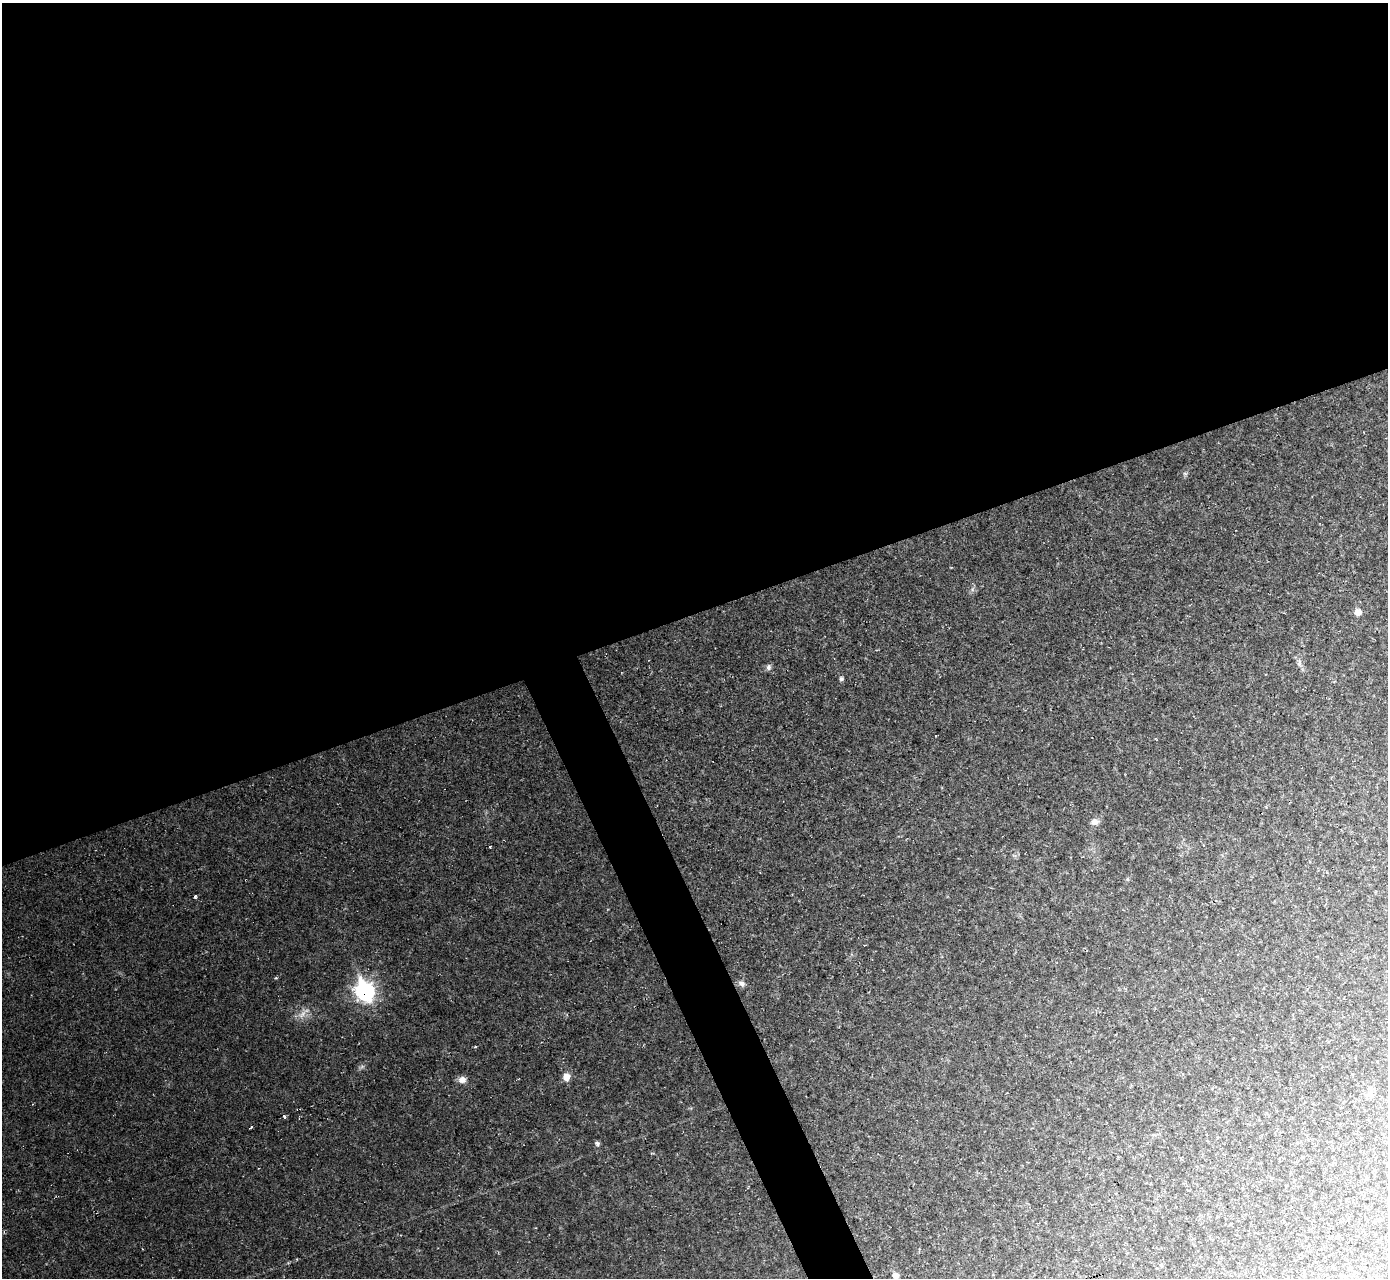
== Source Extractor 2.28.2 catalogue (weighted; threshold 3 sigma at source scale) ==
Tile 2 of 4 x 4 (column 2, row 1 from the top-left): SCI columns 1387-2772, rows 3976-5251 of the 5545 x 5530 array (HDU 1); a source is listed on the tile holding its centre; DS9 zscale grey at full resolution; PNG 1390 x 1280 px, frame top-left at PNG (2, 3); no overlay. Shown black and unused: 50% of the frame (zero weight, under 2 of 3 exposures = <1% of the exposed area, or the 3 px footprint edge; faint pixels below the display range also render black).
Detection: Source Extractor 2.28.2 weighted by HDU 2 'WHT'; one run over the whole footprint, this tile lists its part. Background 0.0366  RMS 0.0071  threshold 0.0319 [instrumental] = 3 sigma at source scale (4.5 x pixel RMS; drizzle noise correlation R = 1.50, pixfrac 1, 0.05/0.05 arcsec/px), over >= 5 px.
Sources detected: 21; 1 too faint to see at this stretch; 1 cosmic-ray / hot-pixel residue — not listed; the other 19 listed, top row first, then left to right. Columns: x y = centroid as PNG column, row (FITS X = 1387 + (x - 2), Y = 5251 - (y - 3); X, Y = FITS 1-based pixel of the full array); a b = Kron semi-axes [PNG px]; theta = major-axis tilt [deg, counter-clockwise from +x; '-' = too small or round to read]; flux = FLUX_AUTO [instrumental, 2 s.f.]
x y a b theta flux
972 589 7 4 88 1.6
1358 612 7 7 - 5
1299 663 13 6 88 2.8
769 667 9 6 69 2.1
841 679 6 6 - 1.4
1094 822 9 8 - 4.2
490 847 3 3 - 1.3
1127 879 6 3 -70 0.79
195 896 4 3 - 1.5
742 983 11 7 -24 2.8
365 991 10 9 - 220
302 1014 18 8 47 5.9
566 1077 8 7 - 6.5
462 1080 10 8 6 4.3
1370 1095 10 6 50 2.7
284 1116 4 3 - 3.6
250 1128 4 2 - 1
597 1143 6 6 - 1.6
895 1275 8 6 -52 4
Overlapping masked pixels (flux is a lower limit): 1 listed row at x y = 365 991
Isophote crosses this tile's border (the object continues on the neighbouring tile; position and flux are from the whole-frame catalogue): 1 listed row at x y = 895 1275